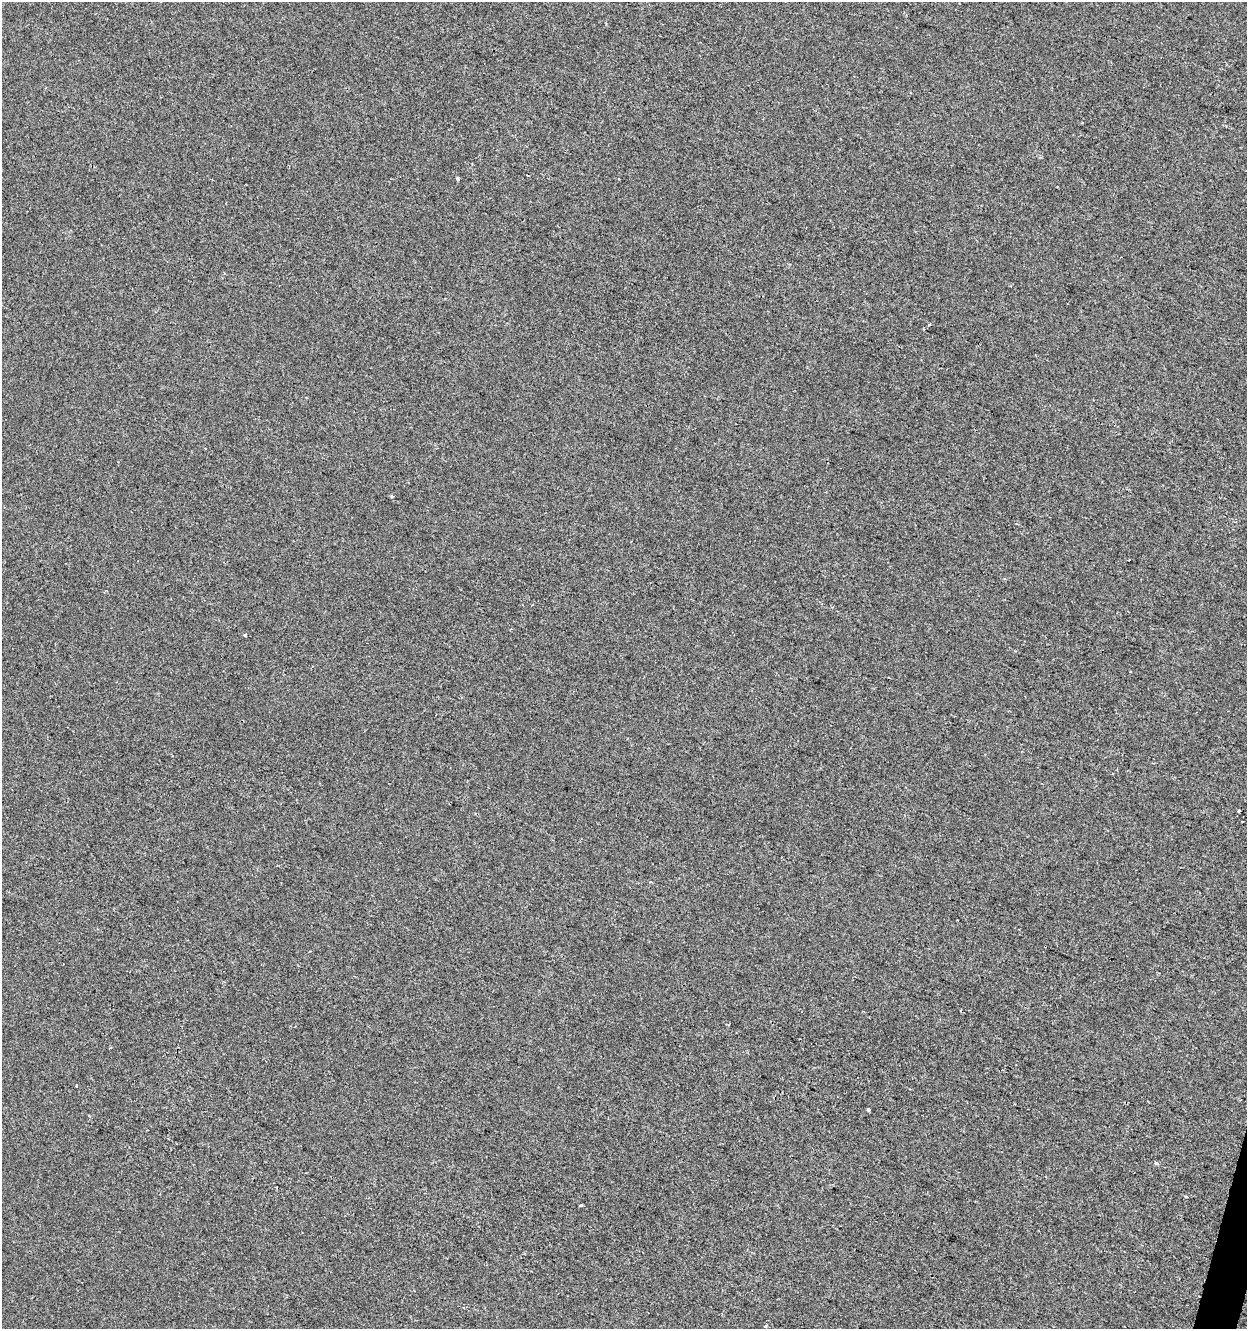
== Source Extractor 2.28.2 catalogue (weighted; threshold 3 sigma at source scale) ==
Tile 6 of 4 x 4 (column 2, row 2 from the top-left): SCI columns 1525-2769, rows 2653-3979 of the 5476 x 5312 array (HDU 1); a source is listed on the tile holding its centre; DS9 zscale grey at full resolution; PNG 1249 x 1331 px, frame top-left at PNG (2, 2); no overlay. Shown black and unused: <1% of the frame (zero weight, under 2 of 3 exposures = <1% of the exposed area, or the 3 px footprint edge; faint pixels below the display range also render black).
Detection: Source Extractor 2.28.2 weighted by HDU 2 'WHT'; one run over the whole footprint, this tile lists its part. Background -6.33e-04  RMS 0.0042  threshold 0.0187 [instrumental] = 3 sigma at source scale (4.5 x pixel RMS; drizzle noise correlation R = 1.50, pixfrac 1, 0.0396/0.0396 arcsec/px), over >= 5 px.
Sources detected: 14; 3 cosmic-ray / hot-pixel residue — not listed; the other 11 listed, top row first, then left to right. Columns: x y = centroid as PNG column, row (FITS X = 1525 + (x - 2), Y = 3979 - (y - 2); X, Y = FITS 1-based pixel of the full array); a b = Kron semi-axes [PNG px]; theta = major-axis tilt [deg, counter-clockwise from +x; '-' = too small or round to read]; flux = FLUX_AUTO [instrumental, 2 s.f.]
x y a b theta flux
458 179 4 3 - 0.69
929 325 3 3 - 2.5
392 496 4 3 - 0.61
245 635 4 3 - 0.47
1239 811 3 3 - 1.1
651 882 4 2 - 0.43
868 1109 3 3 - 1.5
1156 1163 5 4 - 0.92
1187 1196 5 3 - 0.5
581 1205 3 2 - 0.64
765 1326 4 3 - 0.55